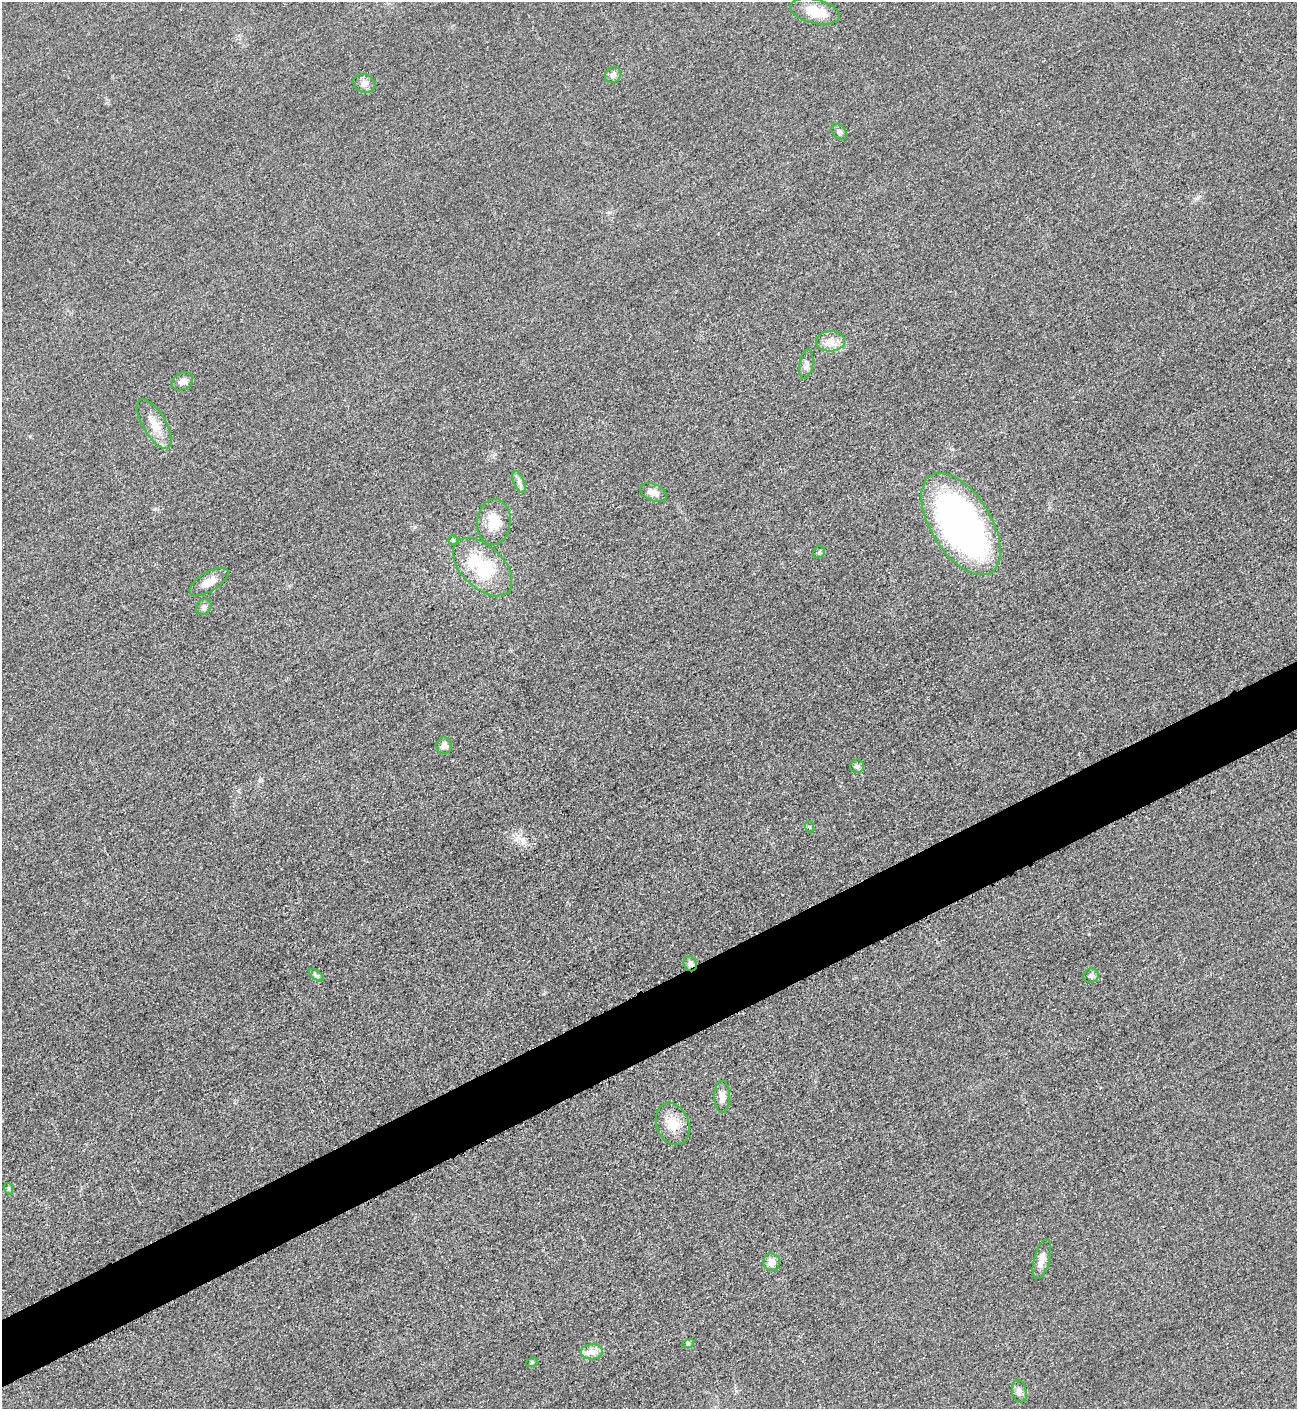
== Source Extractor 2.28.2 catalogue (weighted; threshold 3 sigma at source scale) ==
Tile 7 of 4 x 4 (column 3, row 2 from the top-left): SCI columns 2887-4181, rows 2827-4233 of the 5640 x 5651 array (HDU 1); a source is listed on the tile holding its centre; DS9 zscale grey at full resolution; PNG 1299 x 1411 px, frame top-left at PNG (2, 2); each listed source drawn as its Kron ellipse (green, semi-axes under 4 px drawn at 4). Shown black and unused: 5% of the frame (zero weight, under 3 of 5 exposures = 1% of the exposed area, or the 3 px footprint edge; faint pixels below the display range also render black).
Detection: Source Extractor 2.28.2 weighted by HDU 2 'WHT'; one run over the whole footprint, this tile lists its part. Background 0.0189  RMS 0.005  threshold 0.0227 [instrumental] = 3 sigma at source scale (4.5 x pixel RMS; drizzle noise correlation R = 1.50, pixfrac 1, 0.05/0.05 arcsec/px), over >= 5 px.
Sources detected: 32; all 32 listed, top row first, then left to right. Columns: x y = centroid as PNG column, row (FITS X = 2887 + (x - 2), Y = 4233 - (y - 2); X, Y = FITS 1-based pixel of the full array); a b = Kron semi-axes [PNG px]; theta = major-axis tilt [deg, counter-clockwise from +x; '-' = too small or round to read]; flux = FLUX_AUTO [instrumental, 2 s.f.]
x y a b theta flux
815 11 25 12 -13 11
613 75 8 7 - 1.8
364 83 11 9 -20 2.7
839 132 9 6 -47 1.5
830 341 14 10 3 4.9
806 364 15 6 80 2.6
182 381 11 8 29 2.8
154 424 28 11 -60 7.4
519 482 12 5 -67 1.9
653 492 14 8 -21 3.5
494 522 23 17 85 9.5
961 524 57 30 -58 210
453 540 5 5 - 0.77
819 552 6 5 - 0.85
483 567 36 21 -44 27
209 582 22 9 30 5.5
204 607 8 7 - 1.5
444 746 8 8 - 2.5
857 766 7 6 - 1.4
810 827 6 3 -70 0.56
690 964 8 6 -66 2.1
316 975 8 4 -36 1.2
1091 976 8 7 - 1.4
722 1097 16 8 89 3.4
673 1124 22 16 -69 8.8
9 1189 6 4 -73 0.67
1042 1259 20 7 75 4
772 1262 9 8 - 3.7
688 1344 6 4 18 0.71
592 1352 11 7 2 3.2
532 1362 6 4 19 0.61
1019 1391 11 7 -77 2.1
Overlapping masked pixels (flux is a lower limit): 1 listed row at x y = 690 964